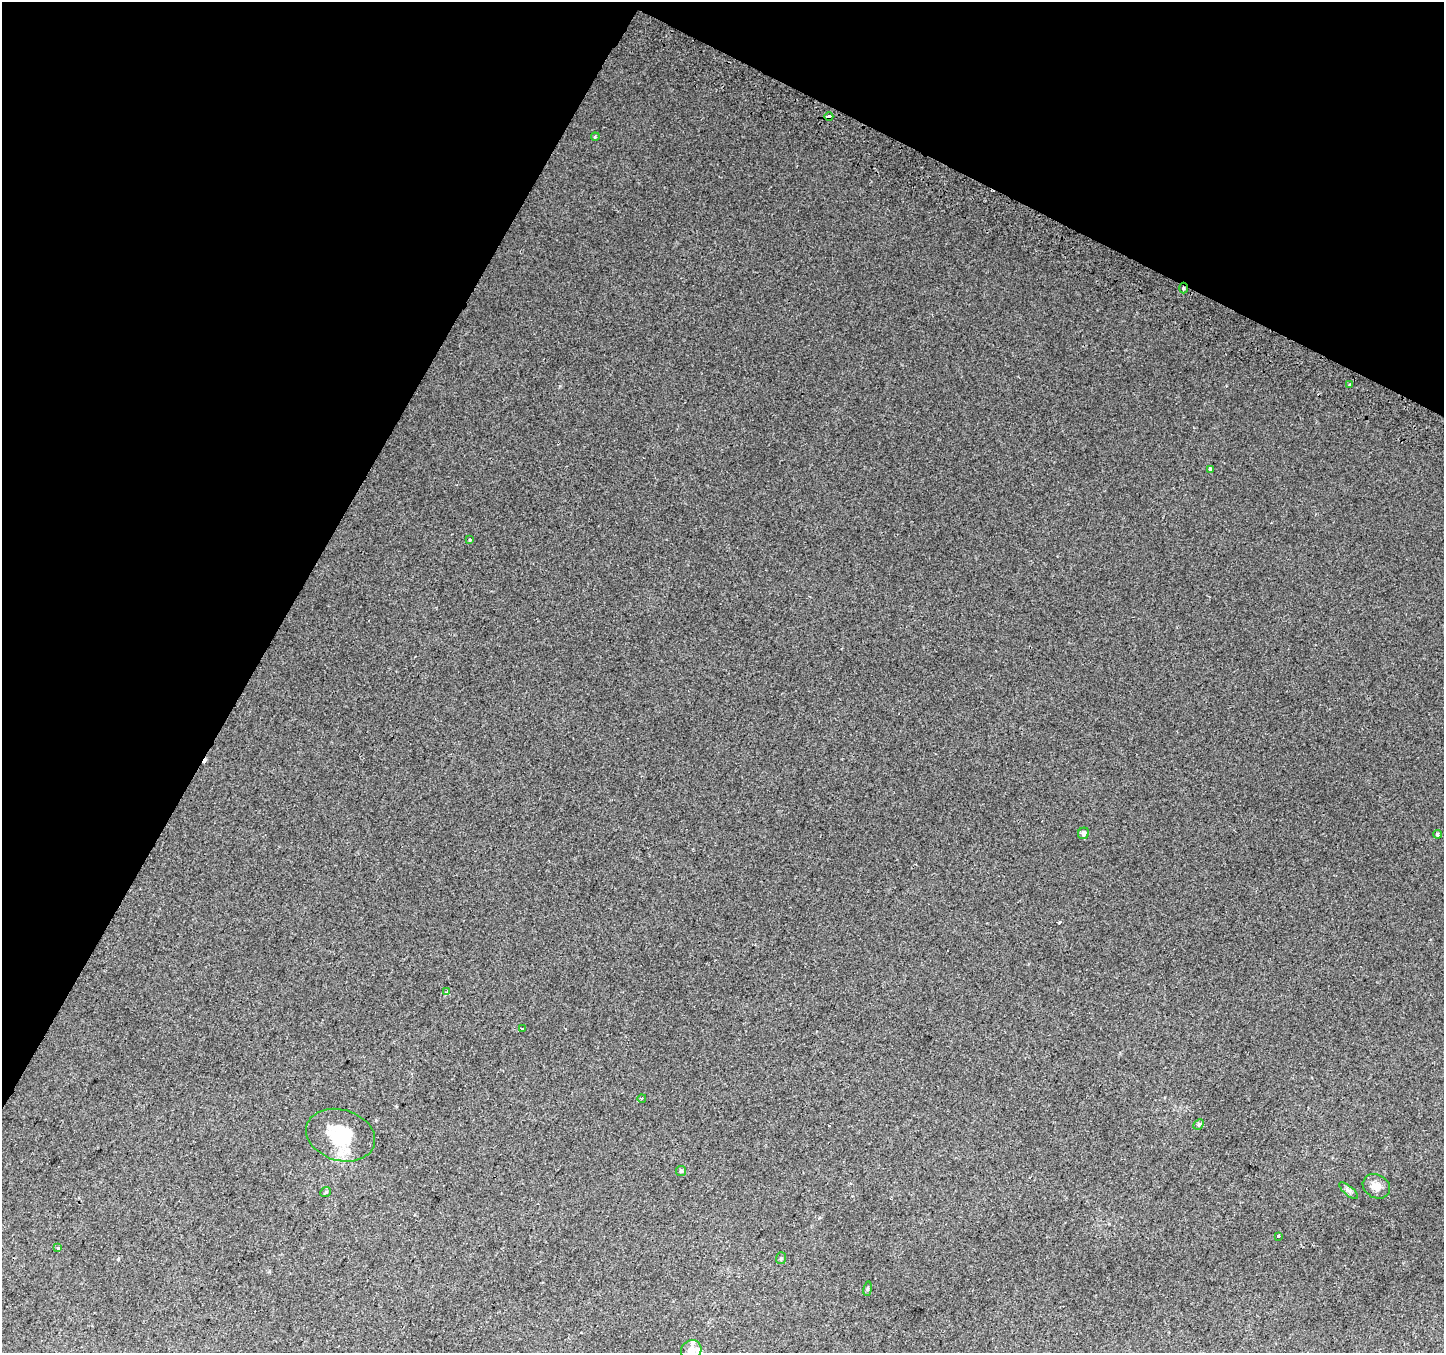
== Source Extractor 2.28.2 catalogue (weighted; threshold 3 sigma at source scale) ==
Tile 2 of 4 x 4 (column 2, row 1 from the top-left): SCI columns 1471-2912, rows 4356-5706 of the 5817 x 5943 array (HDU 1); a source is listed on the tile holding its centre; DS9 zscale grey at full resolution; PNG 1446 x 1355 px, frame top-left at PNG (2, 2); each listed source drawn as its Kron ellipse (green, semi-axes under 4 px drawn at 4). Shown black and unused: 27% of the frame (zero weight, under 2 of 3 exposures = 2% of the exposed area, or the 3 px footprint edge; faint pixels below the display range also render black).
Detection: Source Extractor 2.28.2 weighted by HDU 2 'WHT'; one run over the whole footprint, this tile lists its part. Background 0.00904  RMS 0.004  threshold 0.0181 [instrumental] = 3 sigma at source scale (4.5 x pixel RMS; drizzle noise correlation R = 1.50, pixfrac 1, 0.0396/0.0396 arcsec/px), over >= 5 px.
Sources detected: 24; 1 cosmic-ray / hot-pixel residue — neither listed nor drawn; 1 inside a brighter listed object's ellipse — not listed separately; the other 22 listed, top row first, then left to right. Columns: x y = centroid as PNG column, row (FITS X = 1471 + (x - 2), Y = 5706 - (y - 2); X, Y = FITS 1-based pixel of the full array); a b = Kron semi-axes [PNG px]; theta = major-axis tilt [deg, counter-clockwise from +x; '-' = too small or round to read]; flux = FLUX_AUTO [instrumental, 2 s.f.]
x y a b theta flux
829 117 4 3 - 1.5
595 137 4 3 - 0.4
1183 288 5 3 - 0.54
1350 385 3 2 - 0.35
1210 469 4 3 - 3.4
470 540 3 3 - 0.43
1083 833 6 5 - 0.9
1437 834 4 3 - 2
447 992 4 4 - 0.6
522 1029 3 2 - 0.47
642 1098 4 3 - 0.39
1199 1124 6 4 44 0.6
341 1135 35 25 -17 18
681 1171 5 5 - 0.55
1376 1186 14 11 -29 3.2
1349 1191 12 4 -40 1.1
326 1192 6 4 39 0.51
1278 1236 3 3 - 0.95
58 1248 3 3 - 0.7
781 1258 6 5 - 0.64
868 1289 7 3 81 0.5
691 1350 11 9 42 3.4
Overlapping masked pixels (flux is a lower limit): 2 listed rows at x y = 829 117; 1183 288
Isophote crosses this tile's border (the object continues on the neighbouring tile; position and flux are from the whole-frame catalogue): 1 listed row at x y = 691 1350